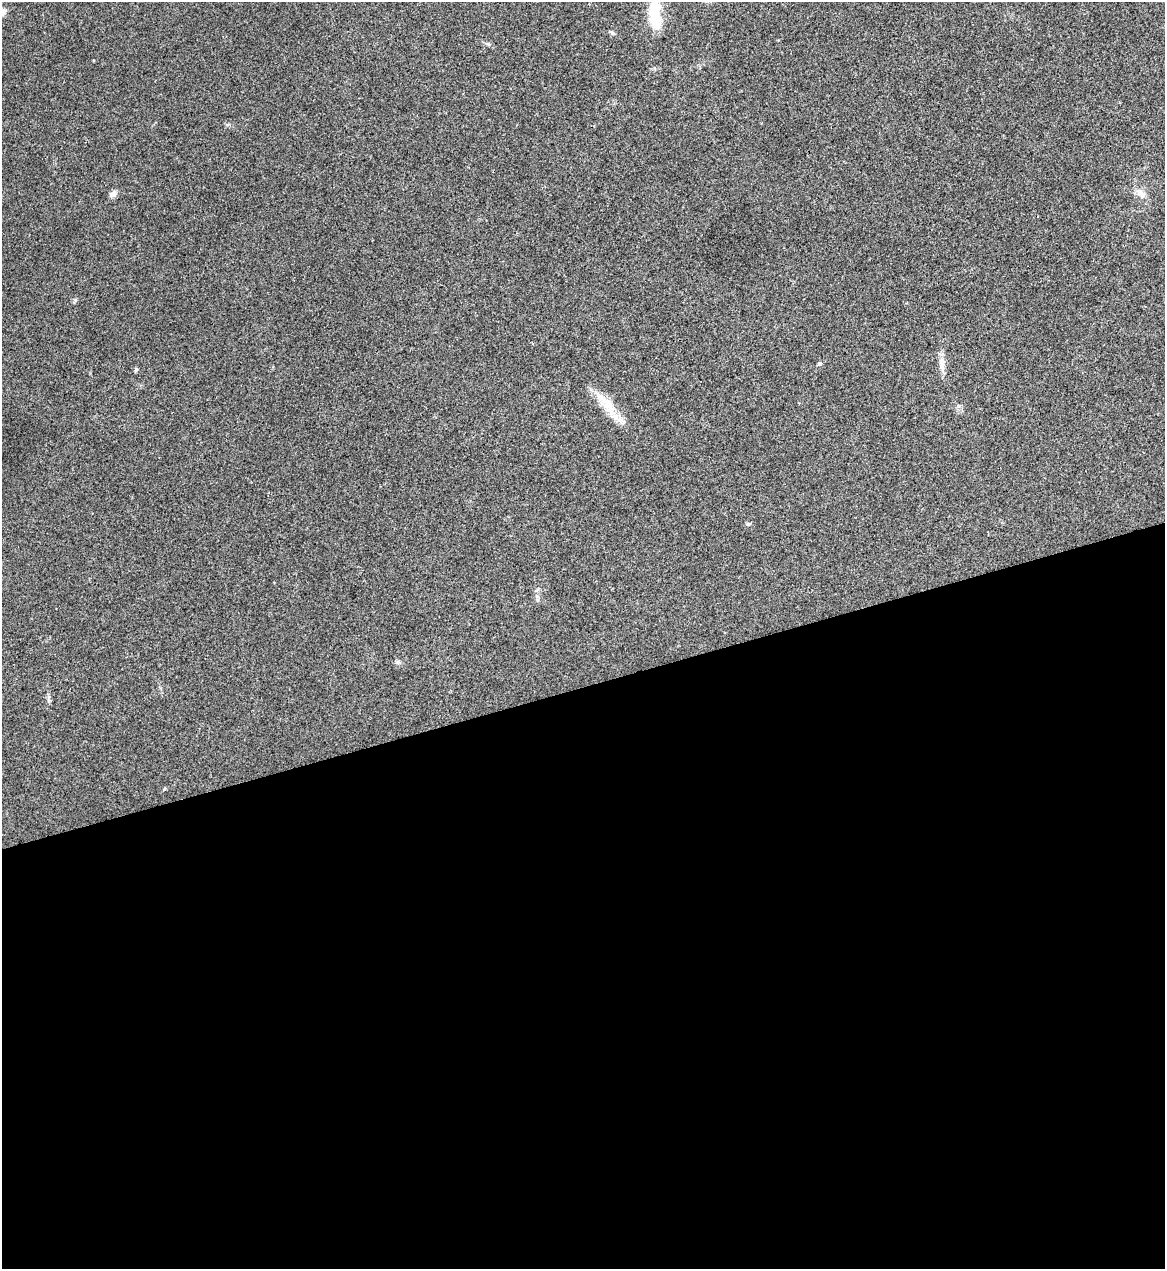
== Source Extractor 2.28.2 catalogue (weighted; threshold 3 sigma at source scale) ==
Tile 15 of 4 x 4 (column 3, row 4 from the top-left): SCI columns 2470-3632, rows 3-1269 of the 5055 x 5071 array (HDU 1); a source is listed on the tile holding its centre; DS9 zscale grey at full resolution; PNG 1167 x 1271 px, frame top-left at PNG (2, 2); no overlay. Shown black and unused: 46% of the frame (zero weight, under 3 of 4 exposures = <1% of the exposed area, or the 3 px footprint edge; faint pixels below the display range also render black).
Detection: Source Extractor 2.28.2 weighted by HDU 2 'WHT'; one run over the whole footprint, this tile lists its part. Background 0.0197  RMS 0.0042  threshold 0.0189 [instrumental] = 3 sigma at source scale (4.5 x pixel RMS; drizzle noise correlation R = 1.50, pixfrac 1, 0.05/0.05 arcsec/px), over >= 5 px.
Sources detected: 10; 1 inside a brighter listed object's ellipse — not listed separately; the other 9 listed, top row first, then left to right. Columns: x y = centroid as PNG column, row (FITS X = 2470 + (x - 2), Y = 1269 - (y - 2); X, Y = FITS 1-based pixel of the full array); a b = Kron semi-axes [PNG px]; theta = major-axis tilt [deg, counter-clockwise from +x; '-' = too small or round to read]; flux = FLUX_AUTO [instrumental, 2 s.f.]
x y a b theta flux
655 19 28 16 -71 10
1141 193 14 9 -47 2.9
113 194 10 7 30 1.6
820 364 7 3 9 0.52
942 364 24 6 -87 3.3
136 370 5 4 - 0.61
608 406 31 15 -58 10
749 524 6 5 - 0.68
49 700 9 4 -90 0.96